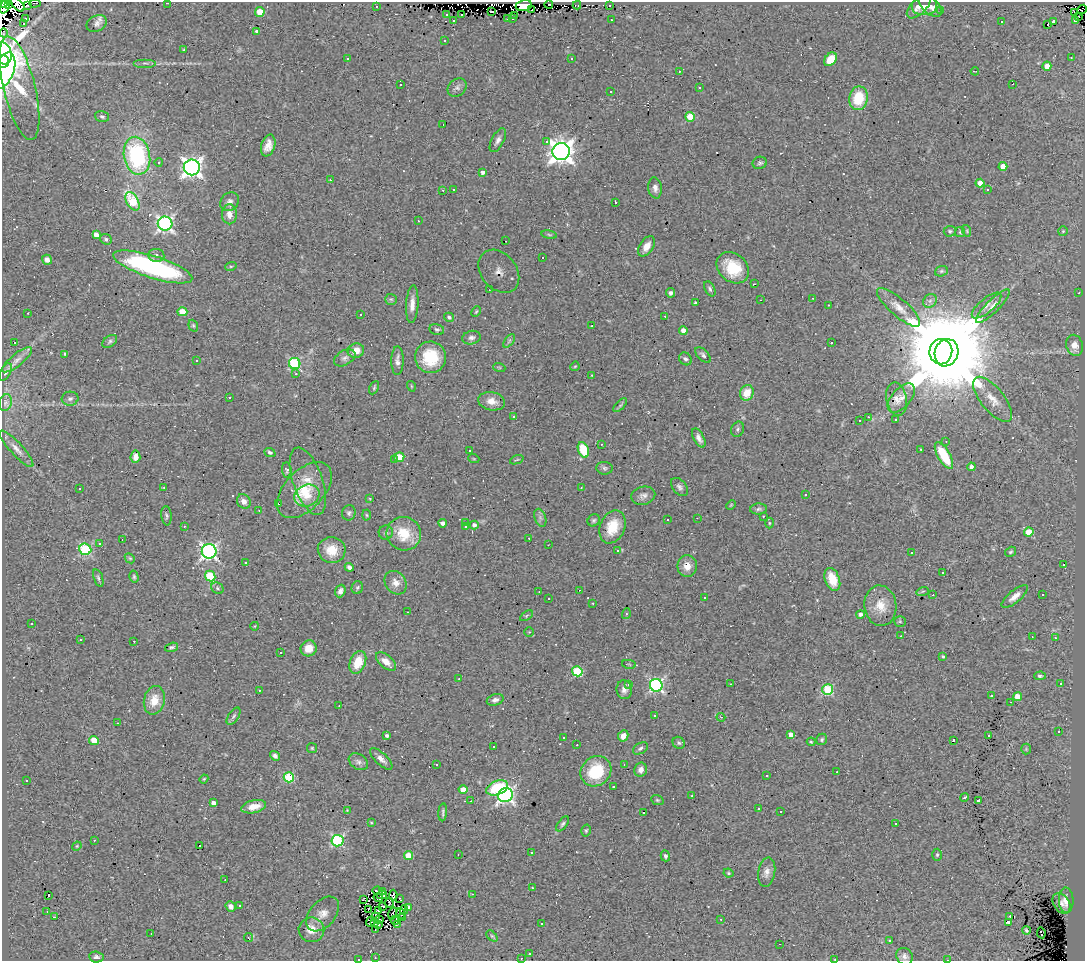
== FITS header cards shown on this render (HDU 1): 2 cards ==
NAXIS1  =                 1083
NAXIS2  =                  959

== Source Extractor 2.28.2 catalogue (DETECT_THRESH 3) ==
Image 1083 x 959 px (HDU 1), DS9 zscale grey, 1 PNG px = 1 image px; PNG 1087 x 963 px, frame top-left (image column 1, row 959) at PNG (2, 2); each listed source drawn as its Kron ellipse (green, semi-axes under 4 px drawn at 4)
Background 0.695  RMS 0.068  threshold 0.204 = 3 sigma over >= 5 px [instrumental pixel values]
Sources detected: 406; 4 with non-positive FLUX_AUTO (blend fragments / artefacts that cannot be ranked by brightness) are neither listed nor drawn; the other 402 listed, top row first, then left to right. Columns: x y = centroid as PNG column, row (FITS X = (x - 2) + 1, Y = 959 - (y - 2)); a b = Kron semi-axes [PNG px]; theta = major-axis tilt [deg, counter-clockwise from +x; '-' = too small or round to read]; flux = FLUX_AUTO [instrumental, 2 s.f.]
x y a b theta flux
2 2 3 2 - 66
35 3 6 2 5 5.3
168 3 3 2 - 10
8 4 3 3 - 170
549 4 4 3 - 91
18 5 8 5 -45 69
524 5 8 5 11 570
577 5 4 2 - 2.1
609 5 3 2 - 32
924 5 13 9 7 38
27 6 3 2 - 4.2
376 6 3 2 - 9.2
919 6 15 7 44 32
930 6 14 7 -42 34
5 7 7 4 67 220
532 10 3 2 - 9.7
940 10 3 3 - 19
1082 10 5 3 - 11
260 12 5 5 - 86
492 12 3 2 - 15
1074 12 3 2 - 4.9
447 14 3 2 - 5.1
462 15 3 2 - 7.4
515 16 3 3 - 4.8
1078 17 3 2 - 9.3
26 18 3 3 - 520
508 18 3 3 - 29
513 18 3 2 - 15
453 20 3 2 - 22
611 20 3 2 - 6.3
1075 21 3 3 - 56
1001 22 3 3 - 54
1053 22 4 3 - 960
24 23 3 3 - 25
97 23 10 8 26 21
1048 24 3 2 - 1.9
256 31 4 3 - 5.9
4 33 4 2 - 3.9
444 41 3 3 - 6.5
184 50 3 2 - 4.7
3 53 11 8 -73 350
1071 57 3 2 - 2.8
571 58 3 3 - 7.2
347 59 3 2 - 4.3
830 59 7 5 51 78
3 61 6 6 - 200
145 63 11 2 0 9.5
1047 66 4 4 - 54
4 71 19 10 68 410
679 71 3 2 - 15
975 71 4 2 - 2.8
1013 84 2 2 - 2.6
401 85 3 3 - 35
457 87 10 8 42 18
19 88 53 16 -76 170
699 88 3 3 - 13
611 91 3 2 - 5.5
858 98 12 9 80 160
102 117 7 5 -16 9.2
690 117 5 4 - 130
443 125 3 2 - 15
498 140 13 6 61 20
546 141 3 3 - 79
268 145 11 7 72 40
561 152 8 8 - 4300
137 156 19 13 -79 560
159 162 4 3 - 7.5
760 163 7 6 - 10
1003 166 4 4 - 61
192 167 8 8 - 2500
482 172 4 4 - 15
330 180 2 2 - 17
980 183 4 4 - 77
655 188 10 6 -84 22
453 189 3 3 - 9.4
443 190 3 2 - 7.6
987 190 3 3 - 120
132 201 10 6 -59 270
229 202 10 8 45 23
615 202 3 3 - 260
229 214 10 7 -90 35
418 221 2 2 - 3.2
165 224 7 7 - 1200
950 231 6 5 - 14
967 231 6 3 -72 5.8
1063 231 5 5 - 6.3
960 232 5 5 - 6.6
96 234 4 4 - 27
549 235 8 4 -10 6
106 239 6 5 - 9.5
506 241 2 2 - 3.6
647 246 11 7 57 39
156 255 8 6 -7 16
542 258 3 3 - 190
47 260 5 5 - 23
231 266 6 3 18 5.5
153 267 41 11 -18 810
733 268 18 14 -41 170
499 271 24 17 -50 16
941 271 6 5 - 8.4
754 284 3 2 - 2.9
710 289 8 5 -62 9.6
489 290 2 2 - 2.9
670 293 4 4 - 12
1079 293 3 2 - 9.9
813 298 2 2 - 3.6
391 299 6 5 - 8.3
761 300 3 2 - 4.4
930 301 7 6 - 13
696 303 3 3 - 8.9
412 304 19 6 86 40
828 305 3 2 - 2.4
986 305 18 7 40 34
993 306 23 6 45 38
899 307 27 8 -41 59
182 312 5 4 - 86
476 312 5 3 - 5.6
28 313 2 2 - 2.6
361 314 3 2 - 11
665 316 3 2 - 16
449 317 5 4 - 9.3
193 326 6 4 -70 6.9
592 326 2 2 - 3.1
437 329 7 5 -12 8.9
683 330 4 4 - 33
471 338 9 6 14 17
110 341 8 5 36 10
509 341 8 4 53 9.5
14 342 3 3 - 80
831 343 3 3 - 41
1074 345 11 8 -76 46
356 351 8 7 - 47
941 352 13 11 83 55000
946 353 14 11 69 83000
65 354 3 3 - 5.3
703 355 10 5 -45 13
431 357 16 15 - 180
345 358 11 7 29 18
685 359 7 5 -52 13
17 360 18 6 39 29
196 361 3 3 - 41
397 361 14 6 89 23
295 364 6 5 - 390
575 366 5 3 - 4.5
499 367 6 3 -18 4.6
6 372 9 5 62 12
296 374 3 3 - 16
592 375 3 2 - 4.6
411 386 5 3 - 4
374 388 7 4 64 7.3
747 393 8 6 72 75
229 397 3 2 - 57
901 398 17 9 48 35
70 399 8 7 - 14
896 399 17 10 -79 15
993 399 27 11 -51 70
492 401 13 9 -11 43
6 403 8 6 74 14
620 405 9 3 45 8.9
514 417 4 3 - 6.8
868 417 3 2 - 14
896 420 3 3 - 14
860 421 3 3 - 17
738 429 8 6 66 10
699 438 10 5 -60 20
946 441 3 2 - 11
601 444 2 2 - 3.7
17 449 24 6 -48 33
921 449 3 2 - 2.9
469 450 3 3 - 11
583 450 8 5 -70 150
270 452 6 4 -23 8.8
944 455 15 6 -60 170
135 457 6 5 - 11
399 457 5 4 - 130
474 459 5 3 - 4.5
394 460 3 3 - 54
517 460 7 2 21 4.2
971 467 4 4 - 18
605 468 8 6 -6 11
287 470 8 4 -84 8.5
308 481 35 15 -71 100
164 487 3 2 - 8.7
680 487 11 6 -48 16
581 488 3 2 - 6.7
80 489 3 3 - 6
304 490 34 19 46 160
806 494 3 3 - 23
307 496 13 10 25 56
643 496 12 9 13 23
370 498 3 2 - 3.5
244 501 8 6 -51 26
278 504 3 2 - 5.5
731 505 5 3 - 4.1
759 509 8 5 3 10
259 511 3 2 - 7.5
349 513 8 6 71 12
367 515 5 3 - 4.9
166 516 10 5 -84 10
763 516 3 3 - 4.8
540 518 9 5 -70 14
697 518 2 2 - 2
594 520 6 5 - 8.9
667 520 3 3 - 39
466 522 2 2 - 2.5
443 523 4 4 - 23
769 523 5 3 - 4.8
474 525 4 4 - 16
184 526 3 3 - 5.2
466 527 3 3 - 12
612 527 17 12 66 110
386 532 7 7 - 13
1029 532 4 4 - 99
404 534 17 16 - 130
529 538 3 2 - 10
122 540 2 2 - 2.5
100 543 3 3 - 12
548 545 2 2 - 2.4
85 549 6 5 - 430
332 550 14 13 - 90
209 551 7 7 - 1400
618 551 4 3 - 5.1
1010 552 6 4 32 7
911 553 2 2 - 3.7
130 558 5 4 - 5.8
245 562 3 3 - 9.2
1064 565 3 3 - 75
687 566 11 9 -89 48
349 567 4 4 - 13
943 572 3 2 - 6.1
210 576 6 5 - 230
134 577 6 4 -76 7.1
98 578 9 4 -71 10
832 579 12 7 -69 95
396 583 12 10 -53 39
357 587 6 5 - 8.5
217 588 6 5 - 9
579 590 3 2 - 68
340 591 6 5 - 16
923 591 6 4 18 5.5
539 592 3 2 - 3.6
933 595 3 2 - 10
1042 595 3 2 - 5.3
1015 596 16 6 40 34
549 598 3 3 - 6.7
704 598 3 2 - 5.4
593 603 3 2 - 4.7
880 606 20 16 -84 85
407 612 2 2 - 2.4
626 614 5 3 - 5.5
860 614 4 4 - 20
526 616 7 4 33 7.3
900 621 6 5 - 6.5
32 623 3 2 - 8.1
255 626 4 3 - 3.2
529 632 4 4 - 4.2
901 636 3 2 - 4.6
1032 637 3 2 - 5.8
1055 638 3 2 - 6.9
80 640 3 2 - 3.7
134 641 2 2 - 29
171 647 7 4 16 8.4
309 648 8 7 - 46
280 652 3 3 - 12
943 656 4 4 - 7.3
358 662 12 7 67 97
386 662 12 6 -40 45
629 664 7 2 -11 3.9
577 671 5 5 - 270
1040 676 6 4 1 8.2
459 679 3 3 - 3.6
1061 683 3 3 - 49
731 684 2 2 - 2.5
629 685 3 3 - 15
656 685 6 6 - 950
259 690 3 2 - 5.2
624 690 9 7 -84 24
828 690 5 5 - 320
992 696 3 3 - 64
1017 697 4 4 - 78
154 700 14 10 77 79
495 700 8 5 16 17
1011 702 2 2 - 2.8
339 706 3 2 - 7
655 715 3 3 - 80
234 716 10 5 56 12
721 717 4 3 - 4.7
117 723 2 2 - 3.4
1058 732 3 3 - 18
791 734 4 4 - 28
387 736 4 3 - 11
623 736 6 5 - 32
988 736 3 3 - 18
563 737 3 2 - 6.7
822 739 6 5 - 7.5
94 740 5 4 - 70
953 740 3 3 - 17
811 742 4 3 - 5.5
679 743 6 5 - 10
577 745 3 2 - 11
493 746 3 3 - 25
312 748 5 5 - 5.8
640 748 8 5 32 12
1026 749 5 5 - 6.4
275 756 5 4 - 14
381 759 14 6 -43 24
358 762 10 7 -33 17
624 764 2 2 - 2.5
436 765 3 2 - 6
641 770 7 6 - 21
596 771 16 14 43 200
837 772 3 2 - 8.3
767 776 3 2 - 3.7
289 777 5 5 - 250
204 779 4 4 - 4.5
27 781 3 3 - 15
613 787 3 3 - 99
497 788 11 7 23 210
463 790 4 4 - 65
505 795 7 7 - 1300
692 796 3 3 - 24
965 797 4 3 - 39
657 800 6 4 -21 6.5
471 801 3 2 - 6.2
979 801 3 3 - 6.8
213 803 4 4 - 21
254 807 12 6 13 55
759 809 3 3 - 56
347 810 3 3 - 2.9
443 812 9 3 86 9
781 812 3 3 - 8
643 813 3 3 - 94
371 823 4 4 - 4.6
563 824 8 4 53 10
896 824 3 3 - 17
586 830 6 4 74 6.8
94 840 3 3 - 6.7
337 841 6 6 - 560
77 846 5 4 - 4.6
200 846 3 3 - 10
531 853 3 3 - 91
458 854 2 2 - 3.4
937 855 6 5 - 6.8
409 856 4 4 - 120
665 856 5 4 - 11
767 872 14 8 80 29
729 873 5 3 - 5.8
225 880 2 2 - 2.5
532 888 3 2 - 11
378 891 5 2 - 7.9
382 891 4 3 - 8.9
472 894 3 2 - 22
49 895 3 3 - 20
382 895 5 3 - 5.5
393 895 5 3 - 10
378 898 5 2 - 1.8
399 898 3 2 - 3.1
363 899 3 2 - 2.6
1066 900 13 7 -88 38
389 903 5 2 - 4.7
1061 903 11 7 -56 21
231 906 5 4 - 25
240 906 3 3 - 41
383 906 3 2 - 3.6
408 907 4 4 - 13
368 909 4 2 - 4.6
378 910 3 2 - 4.9
404 910 4 3 - 14
47 911 3 2 - 2.3
401 913 6 2 -72 3.5
323 914 20 13 49 52
393 914 6 2 74 5.8
375 916 3 2 - 4
1010 916 2 2 - 7
55 917 3 2 - 41
402 918 3 2 - 3.7
721 919 3 2 - 4.4
379 920 4 3 - 4.7
395 920 4 2 - 2.2
371 922 5 2 - 0.44
374 922 4 2 - 0.97
1008 922 4 3 - 24
397 924 4 3 - 4
541 924 3 2 - 4.5
378 925 3 2 - 8
311 930 13 12 - 49
376 930 3 2 - 3.4
1026 930 4 3 - 6.4
151 933 2 2 - 2.7
1041 933 5 3 - 30
492 936 7 4 -44 7.2
248 938 5 3 - 4.4
890 940 3 3 - 4
780 944 3 2 - 3.6
529 954 3 2 - 7.3
905 956 9 7 -49 18
96 957 7 5 -7 13
375 958 3 2 - 2.7
521 958 2 2 - 4
359 959 3 2 - 37
835 959 3 2 - 7
948 960 3 2 - 3.7
At the frame edge (FLAGS 8, measured only in part): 11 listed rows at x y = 2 2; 35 3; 168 3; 18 5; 1082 10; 3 53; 3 61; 4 71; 359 959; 835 959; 948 960
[4 non-positive-flux detections neither listed nor drawn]